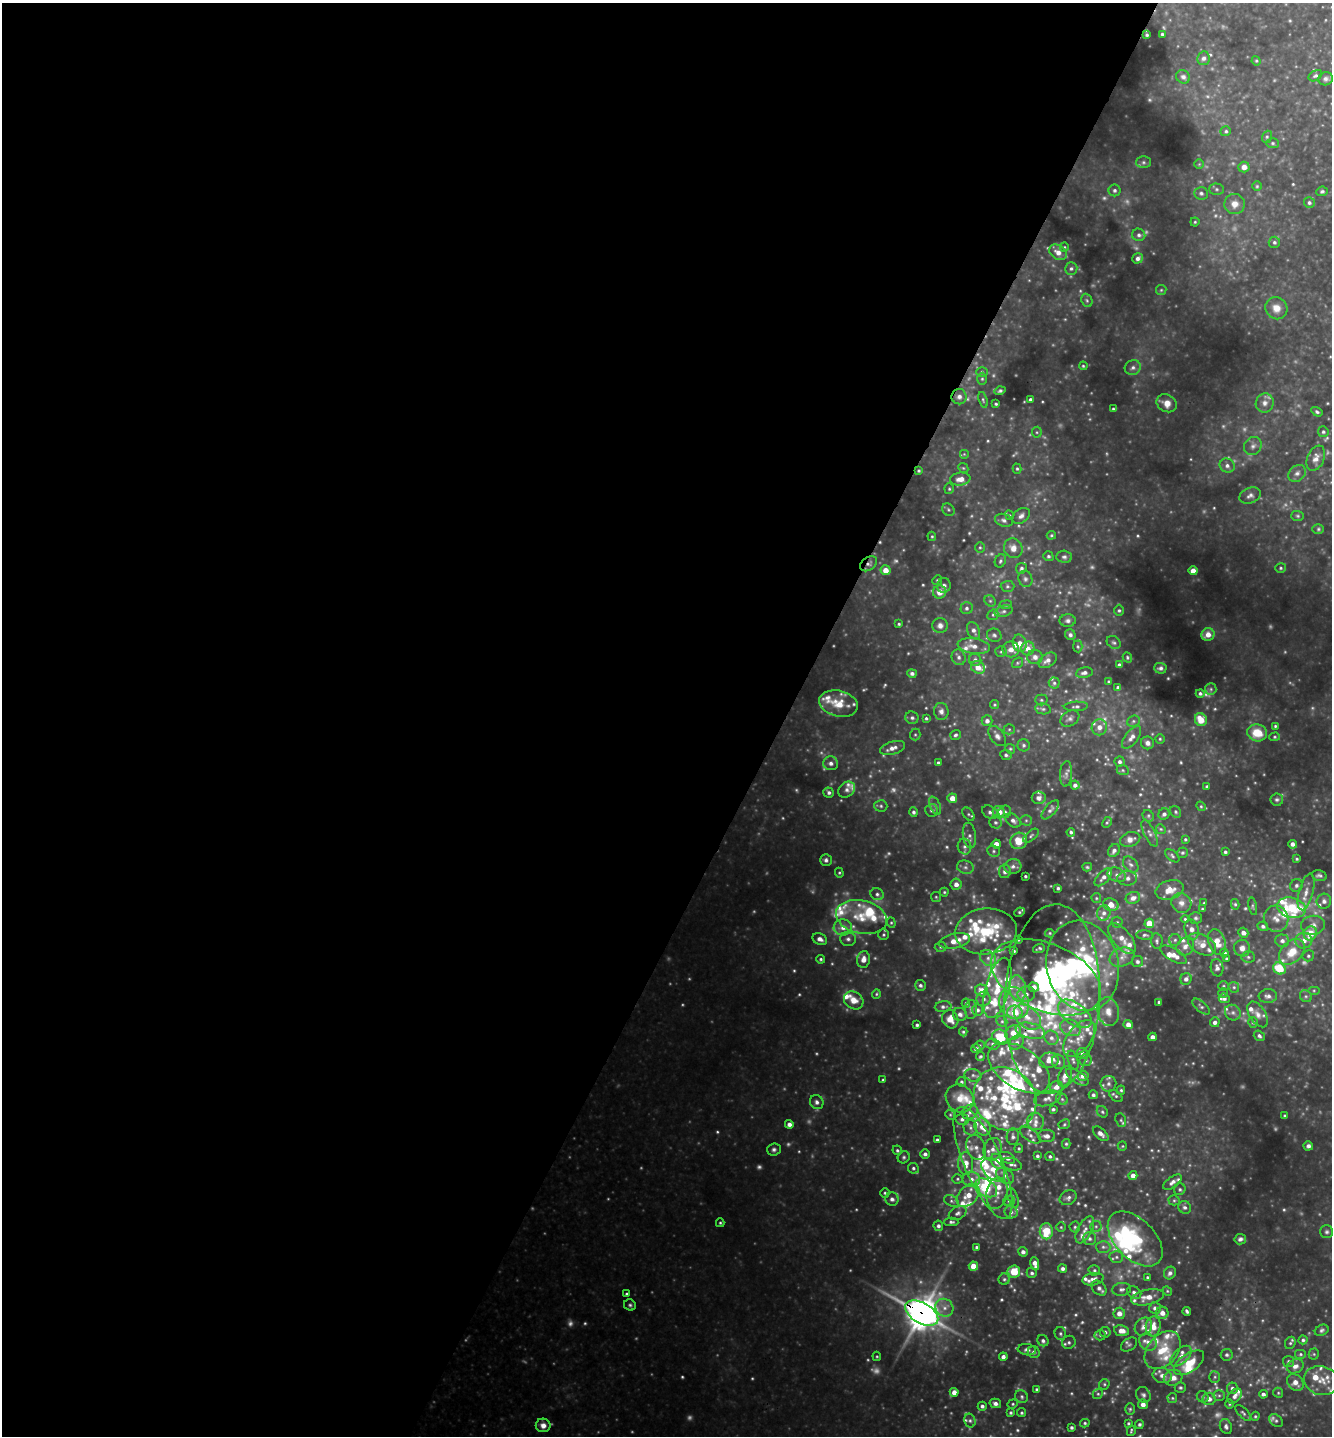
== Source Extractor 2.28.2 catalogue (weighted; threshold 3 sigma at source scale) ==
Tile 5 of 4 x 4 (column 1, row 2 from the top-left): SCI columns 147-1476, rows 2872-4305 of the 5752 x 5742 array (HDU 1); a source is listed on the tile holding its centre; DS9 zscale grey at full resolution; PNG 1334 x 1438 px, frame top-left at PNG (2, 3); each listed source drawn as its Kron ellipse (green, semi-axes under 4 px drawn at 4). Shown black and unused: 59% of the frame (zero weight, under 3 of 4 exposures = <1% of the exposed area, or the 3 px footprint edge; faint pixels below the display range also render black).
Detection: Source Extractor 2.28.2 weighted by HDU 2 'WHT'; one run over the whole footprint, this tile lists its part. Background 0.408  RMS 0.041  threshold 0.183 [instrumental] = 3 sigma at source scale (4.5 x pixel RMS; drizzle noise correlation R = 1.50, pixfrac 1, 0.05/0.05 arcsec/px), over >= 5 px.
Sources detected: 790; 81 too faint to see at this stretch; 4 inside a brighter object's white glare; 1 long thin detection or spike segment (spike, bleed or trail) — neither listed nor drawn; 144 inside a brighter listed object's ellipse — not listed separately; of the other 560, all 500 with FLUX_AUTO >= 5.01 (the completeness limit of this list) listed and drawn (60 fainter detections not listed), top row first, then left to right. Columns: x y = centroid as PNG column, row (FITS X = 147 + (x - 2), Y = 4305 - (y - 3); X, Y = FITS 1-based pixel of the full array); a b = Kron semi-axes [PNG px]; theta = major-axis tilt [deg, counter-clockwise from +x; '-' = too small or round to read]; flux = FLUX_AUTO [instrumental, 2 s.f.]
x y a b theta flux
1162 34 3 3 - 6
1147 35 3 3 - 5.9
1204 58 7 6 - 14
1256 61 5 4 - 5.2
1315 76 7 5 30 9.2
1183 77 7 6 - 13
1326 79 7 6 - 13
1226 131 5 5 - 8.2
1267 137 6 5 - 7
1273 143 6 5 - 7.3
1143 162 7 6 - 10
1199 164 5 5 - 5
1244 167 5 5 - 29
1257 186 5 5 - 5.7
1217 189 7 5 -1 9.2
1115 190 6 6 - 11
1322 191 6 5 - 8.2
1201 193 7 6 - 13
1309 203 5 5 - 11
1234 204 10 10 - 39
1195 222 4 4 - 5.6
1139 235 6 6 - 13
1274 242 6 5 - 10
1064 247 5 4 - 5
1058 252 9 7 -33 37
1138 258 5 5 - 15
1071 268 6 6 - 11
1161 290 5 5 - 5.6
1087 300 7 5 -68 8.9
1276 308 11 10 - 42
1083 366 4 3 - 5.4
1133 368 8 7 - 17
982 372 6 5 - 8.3
982 379 6 5 - 7.4
1000 391 5 4 - 8.5
959 397 7 7 - 19
983 400 8 4 -71 7.1
1031 400 4 3 - 13
1167 403 10 8 -30 44
1265 403 9 9 - 25
996 404 3 3 - 5.4
1113 409 3 3 - 5.3
1317 412 6 4 -32 8.6
1037 432 5 5 - 6.2
1323 432 5 5 - 8.8
1253 446 9 8 - 20
964 454 5 5 - 5.8
1316 458 13 8 66 33
1227 466 8 7 - 18
963 468 5 4 - 5.1
1017 469 5 4 - 6.2
919 471 4 4 - 6.5
1297 473 9 7 40 18
960 479 10 6 8 36
949 489 5 4 - 6.1
1250 496 11 7 23 18
948 510 7 5 -47 8.1
1010 515 5 4 - 5.2
1021 516 10 6 38 18
1298 516 6 5 - 7
1004 520 9 6 -19 16
1318 529 6 5 - 6.8
1051 535 5 4 - 5.4
932 536 5 4 - 5.4
980 547 5 5 - 6.7
1013 548 10 9 - 36
1048 556 5 4 - 8.2
1064 557 8 6 -4 11
1000 561 7 5 64 8.7
869 564 9 6 34 15
1021 568 5 5 - 10
1281 568 5 4 - 6.9
885 570 5 5 - 42
1193 571 4 4 - 38
1025 579 8 7 - 12
937 580 5 4 - 5.8
944 585 7 6 - 14
1007 586 7 5 1 8.9
939 592 6 6 - 40
990 601 6 5 - 7.5
1006 605 6 4 7 6.8
966 608 6 6 - 12
1119 610 6 4 89 7.8
1004 611 9 5 16 13
993 615 6 5 - 7.5
1068 621 8 6 0 14
899 624 3 3 - 5.8
940 626 8 7 - 20
974 630 9 6 -65 18
1208 634 7 6 - 39
994 635 7 6 - 11
1070 635 5 5 - 13
1020 643 9 6 -78 31
1114 643 7 6 - 9.5
974 646 16 7 -9 35
1078 646 6 4 -87 6.4
1028 648 7 6 - 31
1011 649 8 8 - 34
1001 652 5 5 - 6.9
959 657 8 7 - 15
1035 657 8 7 - 21
1127 657 5 4 - 6
975 660 6 6 - 13
1047 660 10 6 33 24
1017 663 6 4 37 5.9
1119 665 4 3 - 7.6
978 667 7 6 - 47
1160 668 6 5 - 12
912 673 5 4 - 12
1084 673 8 5 10 17
1109 681 4 4 - 5.4
1054 683 5 5 - 9.2
1118 688 4 3 - 12
1211 689 6 5 - 8.6
1200 693 4 4 - 8.7
1041 700 6 5 - 7.8
838 704 19 13 -13 99
995 705 4 4 - 5.4
1076 706 12 4 3 11
1043 709 8 5 -9 10
941 711 8 7 - 18
912 718 6 6 - 11
926 718 4 3 - 6.4
1070 718 10 7 32 16
1201 720 6 6 - 83
987 721 5 5 - 18
1133 721 6 5 - 8.9
1275 726 4 3 - 6.1
1099 727 8 7 - 28
1009 729 5 5 - 7
1257 733 10 8 -12 94
915 735 6 5 - 7
955 735 5 4 - 8.7
997 736 11 7 -54 19
1132 737 13 6 53 27
1275 737 5 4 - 5.8
1160 739 4 4 - 5.6
1148 743 6 6 - 17
1024 745 6 6 - 9.7
893 748 13 6 17 29
1010 749 5 4 - 5.8
1006 755 6 5 - 9.7
1120 762 5 5 - 12
831 763 7 7 - 19
938 763 3 3 - 7.1
1123 770 6 5 - 6.4
1066 774 13 6 86 15
1075 785 4 4 - 15
1207 786 4 3 - 5.8
847 790 9 7 39 16
829 793 5 5 - 11
952 798 5 5 - 40
1039 798 7 6 - 18
1277 800 6 6 - 9.2
881 806 6 5 - 8.7
935 806 10 5 -66 11
1201 806 5 4 - 5.2
931 810 6 6 - 11
1050 810 12 5 49 15
913 812 5 4 - 9.5
990 812 8 6 -31 15
999 812 6 5 - 58
1005 812 6 6 - 10
1176 812 6 5 - 6.8
968 814 7 5 -53 7.7
1164 814 6 5 - 14
1148 816 6 5 - 8.1
1013 820 8 6 -40 19
1026 820 5 5 - 7.1
995 822 6 5 - 9.6
1107 822 6 4 61 5.8
1161 829 5 4 - 5.9
1071 832 4 4 - 7.4
1150 833 14 5 -63 19
969 835 13 6 -81 18
1031 836 9 4 39 8.6
1130 839 10 7 18 28
1185 839 4 4 - 6.2
1019 841 8 8 - 91
996 844 4 4 - 35
1292 844 4 4 - 17
964 847 8 6 -78 15
994 851 6 5 - 9
1114 851 7 5 56 16
1225 852 3 3 - 8.5
1182 853 5 5 - 8.3
1172 856 8 5 -41 9.1
1297 859 4 3 - 5
826 860 6 5 - 14
1131 864 9 6 -48 15
1013 866 8 7 - 16
965 867 8 6 -14 14
1087 867 5 4 - 5.8
1005 871 7 6 - 18
839 873 5 4 - 5.6
1117 875 10 7 -23 18
1319 875 8 5 -15 11
1025 876 3 3 - 5.5
1103 877 11 5 46 21
1127 878 10 7 2 19
956 884 5 5 - 24
1296 885 6 6 - 12
1058 888 3 3 - 7.6
1170 890 14 9 15 52
944 892 4 4 - 5.7
1306 892 19 7 75 37
877 894 7 5 -28 11
936 897 5 5 - 5.6
1096 898 5 4 - 5.5
1133 898 7 6 - 23
1324 901 7 7 - 19
1181 903 10 9 - 28
1204 903 4 4 - 5.2
1235 904 5 4 - 6.7
1111 905 8 6 -17 58
1253 906 9 4 -79 7.2
1292 908 14 10 -16 240
1202 909 4 3 - 5.7
1019 912 5 4 - 6.5
1104 913 8 6 75 20
861 917 26 16 -12 120
1196 918 6 6 - 9
1185 919 4 4 - 5.7
1276 919 13 12 - 35
1117 922 5 5 - 7.8
891 923 5 4 - 5.4
1149 923 5 4 - 80
1313 925 12 9 8 32
1263 926 5 4 - 11
843 927 9 8 - 32
1192 930 10 7 -76 26
986 931 31 23 5 270
1050 933 5 4 - 5
1243 933 5 4 - 23
1310 933 7 6 - 80
884 935 5 5 - 7.1
1145 935 8 4 -4 9.2
820 939 7 5 -21 22
848 939 8 7 - 14
1122 939 18 9 -51 49
1018 940 4 3 - 5.1
1175 940 6 6 - 9.5
955 941 16 7 12 55
1157 941 8 5 -82 10
1282 941 7 6 - 17
1304 941 8 8 - 31
1217 942 13 8 -70 60
1202 944 15 9 -29 50
1185 946 10 8 52 27
940 947 6 5 - 7.6
1039 948 6 3 21 7.8
1242 948 8 8 - 28
1013 951 4 3 - 11
1292 952 15 10 46 84
1224 953 4 4 - 18
1173 955 15 6 -30 47
1308 956 6 5 - 8.7
1122 957 13 9 21 36
1248 957 7 5 -4 9.7
988 958 9 7 -45 21
1227 958 4 4 - 6
821 959 4 4 - 7
863 959 8 6 83 32
1137 962 6 5 - 12
1083 966 45 36 -77 630
1217 968 8 6 -79 18
1279 968 6 5 - 120
1046 977 58 33 -23 1300
1186 979 6 5 - 18
920 985 5 5 - 11
1223 986 5 5 - 6.4
1034 987 5 4 - 26
1234 987 6 5 - 8
997 988 31 12 75 130
1018 988 13 8 -81 44
982 990 6 5 - 52
1314 990 6 4 0 5.7
1223 993 5 5 - 5.4
876 994 5 4 - 5.8
1026 994 9 7 12 21
1268 996 9 7 5 18
1306 996 6 5 - 9.1
1224 998 5 4 - 13
983 999 7 7 - 17
1052 999 95 47 87 1000
854 1000 10 8 -36 47
1159 1002 3 3 - 5.6
966 1003 4 4 - 6.5
1014 1003 16 14 -61 94
943 1007 8 5 6 13
1201 1007 10 5 -42 11
971 1010 9 6 88 13
977 1010 6 5 - 13
1108 1011 14 10 -76 50
1015 1012 7 6 - 99
1233 1013 8 7 - 15
960 1014 7 6 - 15
1075 1014 19 11 -36 66
1258 1014 14 8 -58 29
1027 1017 15 10 -40 56
950 1019 9 8 - 42
1002 1021 6 5 - 8.1
1215 1022 5 5 - 15
1253 1022 5 4 - 7.7
1128 1024 5 4 - 31
917 1025 3 3 - 8.6
1071 1028 11 8 -22 32
1030 1031 15 7 -13 43
963 1032 4 4 - 6.1
1013 1033 8 6 40 44
1259 1036 6 5 - 11
1000 1037 8 7 - 110
1152 1037 4 4 - 25
1051 1038 7 6 - 16
1079 1038 21 11 53 66
1017 1042 8 6 44 17
992 1044 7 5 -5 10
979 1046 5 5 - 6.5
976 1049 4 3 - 11
1082 1053 6 5 - 12
980 1057 4 4 - 6.2
1049 1060 10 7 10 42
1073 1060 10 5 -73 10
1085 1060 6 6 - 9.5
1058 1062 7 6 - 12
1019 1068 34 20 -33 140
973 1075 8 6 -13 14
1065 1076 10 6 72 38
1083 1076 5 5 - 30
1077 1077 13 6 -33 22
883 1080 3 3 - 5.5
961 1082 5 4 - 7.8
1108 1084 8 8 - 19
1056 1087 7 5 17 28
1121 1090 4 4 - 6.3
1093 1095 4 4 - 11
1116 1096 7 5 -40 8.1
960 1098 15 13 -48 66
1047 1098 13 7 14 24
1005 1099 33 29 -48 280
1062 1099 6 5 - 10
817 1102 7 6 - 16
1053 1109 4 3 - 7.6
970 1112 8 7 - 17
1102 1112 6 5 - 7.7
950 1115 5 4 - 5.7
1285 1116 3 3 - 5.1
962 1119 6 5 - 12
1121 1120 7 5 -67 8.2
1036 1122 8 8 - 25
789 1124 4 4 - 20
1064 1124 6 4 24 6.6
982 1127 9 7 -55 48
970 1128 8 6 -77 14
1101 1134 9 5 -42 20
1030 1135 12 6 -34 19
1047 1136 8 6 -2 23
1013 1137 8 6 87 14
937 1140 3 3 - 8.4
1066 1144 5 4 - 6.3
1122 1146 5 4 - 5.3
1308 1146 5 4 - 13
976 1147 13 9 -69 31
1019 1148 4 4 - 5.9
774 1149 7 6 - 12
993 1149 11 9 74 29
897 1150 5 4 - 7.9
925 1154 5 5 - 13
1037 1156 4 4 - 8.7
1050 1156 5 4 - 8.7
904 1157 6 5 - 8.9
1007 1158 8 5 -26 21
997 1161 8 6 -63 58
966 1163 11 7 -90 45
983 1163 60 19 -67 360
1012 1164 10 6 -16 18
913 1168 5 5 - 9.2
993 1170 14 9 -44 52
1005 1176 10 7 -35 20
1133 1176 4 4 - 29
957 1179 5 4 - 5.7
971 1179 9 7 -7 23
1172 1182 11 5 36 19
986 1188 12 8 -33 210
1180 1189 6 5 - 8.5
885 1193 4 4 - 7.2
997 1193 16 10 79 41
968 1195 13 9 45 65
1013 1198 10 4 -71 9.8
1068 1198 9 7 30 15
892 1199 7 6 - 17
1174 1200 5 5 - 6.8
951 1201 8 5 -27 9.9
1009 1201 6 5 - 8.6
1185 1207 7 6 - 13
1011 1212 6 6 - 11
958 1213 9 6 27 14
951 1222 7 4 -1 9.3
720 1223 4 4 - 5.9
938 1226 5 5 - 12
1096 1226 6 5 - 7.8
1061 1227 5 5 - 5.6
1075 1227 5 5 - 7.5
1085 1230 15 7 63 25
1046 1231 8 6 -88 110
1327 1232 6 6 - 10
1090 1239 6 6 - 13
1135 1239 33 20 -45 260
1240 1239 6 5 - 13
976 1247 3 3 - 7.3
1103 1247 7 6 - 13
1023 1252 5 4 - 15
1116 1257 7 6 - 11
1035 1264 7 4 -77 28
973 1266 4 4 - 67
1063 1269 4 4 - 13
1094 1270 6 5 - 7.6
1014 1271 6 6 - 79
1032 1273 5 5 - 9.4
1170 1273 6 5 - 15
1147 1277 3 3 - 5.5
1004 1279 6 5 - 8.4
1093 1279 11 6 10 19
1099 1288 8 6 -45 17
1122 1289 9 6 7 15
1167 1291 5 4 - 5.2
1134 1293 7 5 -32 13
627 1294 4 4 - 7.3
1147 1297 16 7 13 50
630 1305 6 5 - 8.8
944 1308 9 8 - 30
1155 1308 6 6 - 18
1187 1311 4 3 - 8.5
922 1313 18 10 -30 8900
1119 1313 6 5 - 32
1162 1313 6 6 - 33
1153 1326 10 7 82 48
1143 1327 10 8 49 25
1322 1330 7 5 28 9.8
1121 1331 7 5 -9 35
1105 1332 5 5 - 10
1060 1334 6 5 - 9.1
1100 1335 5 5 - 7.2
1303 1340 4 4 - 8.7
1043 1341 6 5 - 11
1069 1342 7 6 - 11
1148 1342 9 8 - 25
1290 1343 6 5 - 8.2
1129 1345 9 6 36 10
1027 1350 9 5 -7 14
1163 1350 21 15 49 120
1034 1352 6 5 - 15
1301 1354 6 4 0 7.2
1314 1354 5 5 - 5.9
1227 1355 6 5 - 10
877 1356 4 4 - 5
1181 1356 13 7 43 29
1003 1357 4 4 - 16
1288 1361 5 5 - 8.9
1189 1363 17 9 35 99
1295 1366 8 7 - 23
1162 1376 10 7 -14 28
1215 1377 6 5 - 8.1
1173 1378 9 8 - 34
1321 1381 17 14 -16 60
1295 1382 9 7 -48 32
1104 1384 5 5 - 6.3
1180 1388 6 5 - 7.8
1232 1388 6 5 - 13
1037 1389 4 4 - 8.3
954 1392 4 4 - 30
1278 1393 5 4 - 5.6
1098 1394 5 5 - 6.3
1263 1394 4 4 - 11
1143 1395 8 7 - 14
1219 1395 6 5 - 7.9
1235 1396 8 6 48 19
1022 1397 7 6 - 10
1203 1397 6 5 - 9.3
1172 1398 5 4 - 6.2
1209 1399 6 6 - 21
995 1403 6 4 -14 15
1013 1404 5 4 - 5.8
1143 1404 5 5 - 25
1229 1404 4 4 - 5.2
982 1406 4 4 - 11
1130 1409 6 5 - 7.1
1011 1413 4 4 - 7.3
1022 1413 4 4 - 6.6
1243 1413 10 4 -45 9.8
1255 1416 4 3 - 5.7
970 1421 7 5 -75 10
1276 1421 7 5 -45 8.6
1085 1423 5 4 - 6.6
1128 1423 4 4 - 5.8
1139 1424 4 4 - 8.3
543 1425 7 7 - 29
1226 1426 8 6 -68 15
1071 1427 3 3 - 9.1
1131 1431 5 3 - 5.8
Overlapping masked pixels (flux is a lower limit): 3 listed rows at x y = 919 471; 869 564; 922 1313
Isophote crosses this tile's border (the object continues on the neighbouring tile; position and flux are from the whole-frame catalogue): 1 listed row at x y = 1071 1427